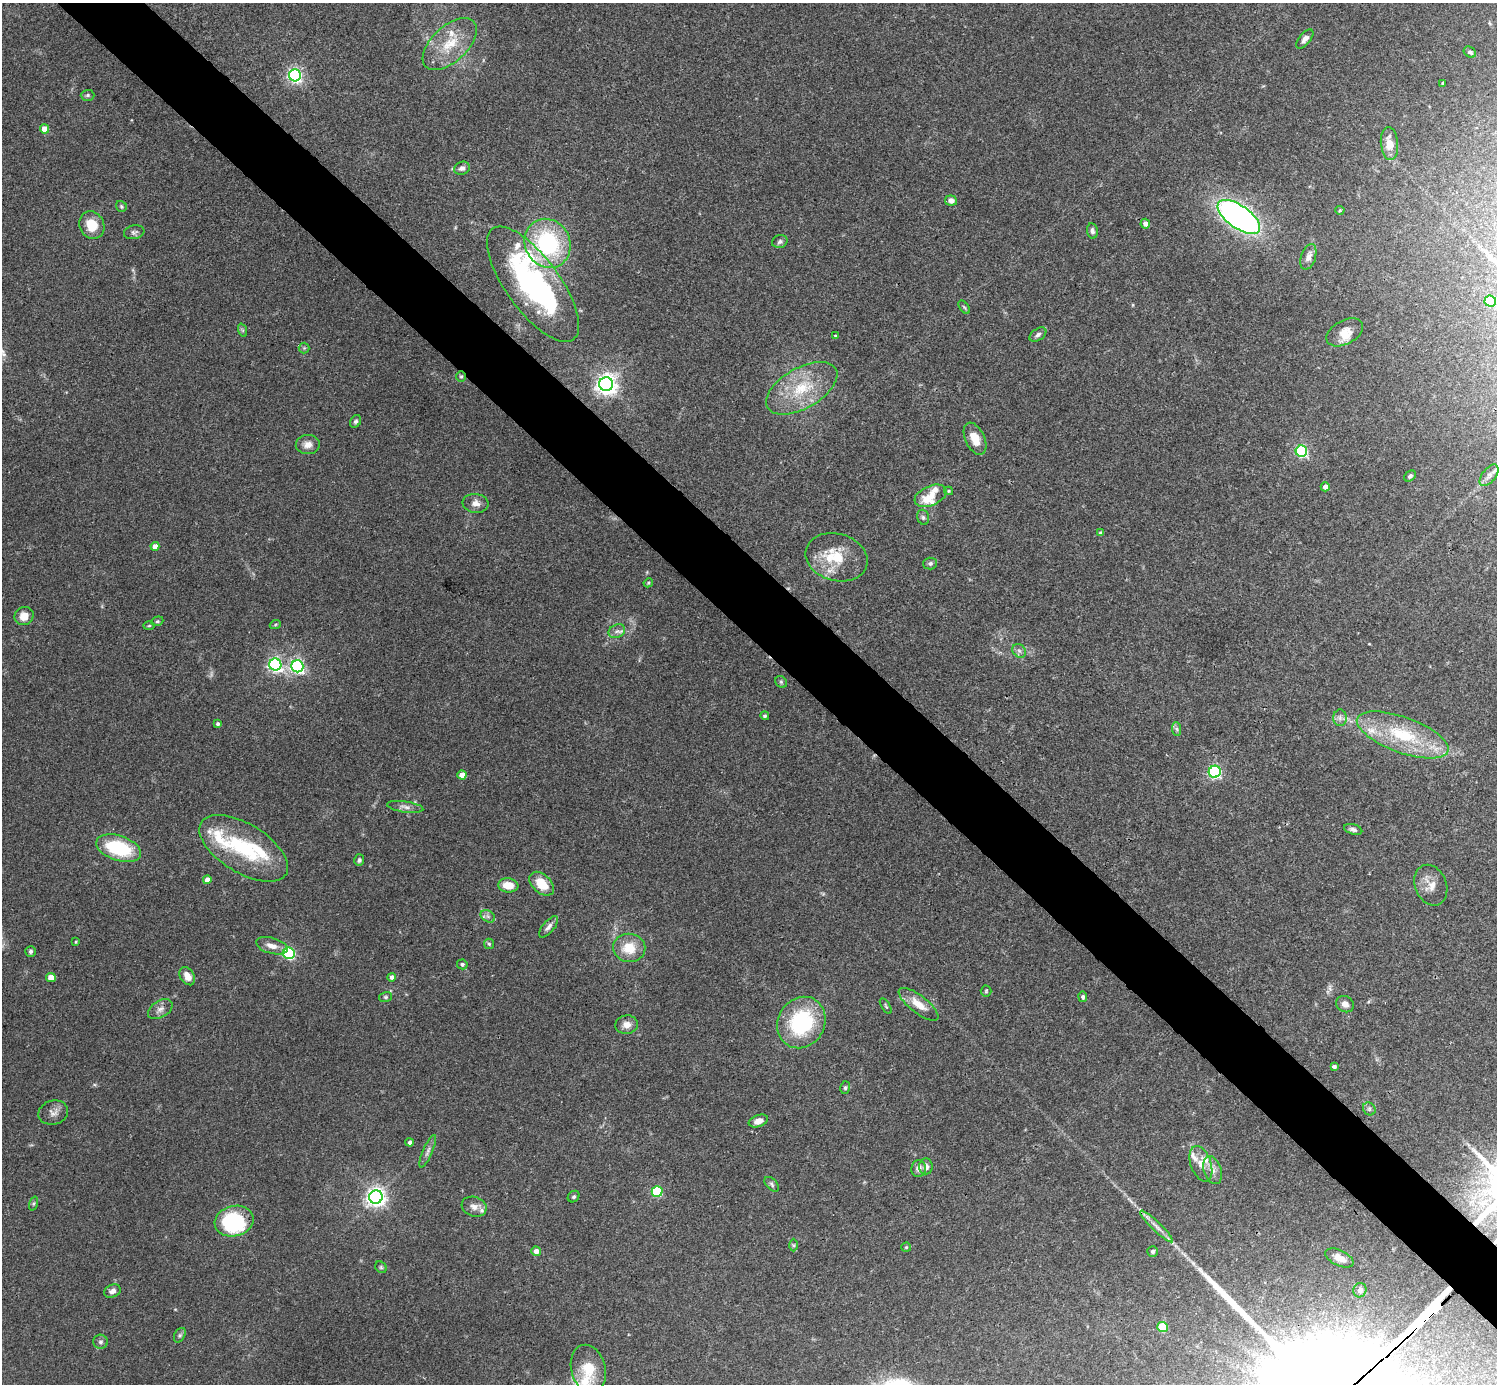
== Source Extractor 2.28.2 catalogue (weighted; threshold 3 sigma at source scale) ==
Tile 6 of 4 x 4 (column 2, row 2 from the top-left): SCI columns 1498-2992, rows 2923-4304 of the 5987 x 5987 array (HDU 1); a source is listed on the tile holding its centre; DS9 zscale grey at full resolution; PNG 1499 x 1386 px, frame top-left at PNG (2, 3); each listed source drawn as its Kron ellipse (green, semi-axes under 4 px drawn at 4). Shown black and unused: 5% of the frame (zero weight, under 3 of 4 exposures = <1% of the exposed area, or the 3 px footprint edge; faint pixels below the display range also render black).
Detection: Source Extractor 2.28.2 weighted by HDU 2 'WHT'; one run over the whole footprint, this tile lists its part. Background 0.0754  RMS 0.0055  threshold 0.0246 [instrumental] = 3 sigma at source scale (4.5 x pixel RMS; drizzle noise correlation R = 1.50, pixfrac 1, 0.05/0.05 arcsec/px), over >= 5 px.
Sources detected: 142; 2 inside a brighter object's white glare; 1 long thin detection or spike segment (spike, bleed or trail) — neither listed nor drawn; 15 inside a brighter listed object's ellipse — not listed separately; the other 124 listed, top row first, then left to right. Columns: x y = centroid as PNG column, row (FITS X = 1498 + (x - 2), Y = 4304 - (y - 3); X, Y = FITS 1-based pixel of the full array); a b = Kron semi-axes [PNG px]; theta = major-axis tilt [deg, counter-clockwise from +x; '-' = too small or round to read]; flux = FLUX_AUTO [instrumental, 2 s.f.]
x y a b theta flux
1305 39 11 5 51 2.2
450 44 33 18 43 19
1470 52 6 5 - 1.5
295 75 6 6 - 130
1443 83 3 3 - 0.63
88 95 7 5 1 1.1
45 129 4 4 - 7.9
1389 143 16 8 -84 7.4
462 168 8 6 21 2.2
951 201 6 5 - 2.8
121 206 6 5 - 0.91
1340 210 4 4 - 0.63
1239 217 25 11 -35 220
1145 224 5 4 - 2.9
92 225 14 12 -63 10
1092 231 8 5 -82 1.6
134 232 10 7 11 1.7
780 242 8 6 19 1.5
548 243 25 22 -62 59
1308 257 13 7 72 3.1
533 284 68 27 -54 110
1490 301 6 5 - 14
964 307 7 4 -54 0.75
242 330 7 4 -71 0.83
1345 332 20 12 28 6.4
1038 335 9 5 35 1.6
835 336 4 3 - 0.52
304 348 5 5 - 0.89
461 377 5 5 - 0.84
606 384 7 7 - 370
802 388 39 20 30 26
356 421 6 5 - 1.2
975 439 17 9 -65 8.2
308 445 12 9 5 4
1301 451 6 5 - 73
1489 475 13 6 52 2.5
1410 476 6 4 44 1.1
1325 487 4 4 - 2.7
949 491 4 4 - 0.57
930 496 17 10 23 5.6
476 503 13 9 -7 3.4
923 517 8 5 -74 1.3
1101 533 4 4 - 1.6
155 546 4 4 - 4.3
837 557 32 23 -16 21
930 563 7 6 - 1.4
648 583 5 3 - 0.58
24 616 10 9 - 6
157 621 6 4 20 0.85
275 625 6 3 20 0.63
149 626 5 3 - 0.62
617 631 8 6 27 2.1
1019 651 7 6 - 1.7
275 665 6 6 - 140
297 666 6 6 - 130
781 682 6 5 - 0.95
765 716 4 4 - 0.9
1340 718 8 6 90 2
218 724 4 4 - 1
1177 729 7 4 -88 1.1
1403 735 48 18 -20 37
1215 772 6 6 - 96
462 775 4 4 - 6.5
405 807 18 5 -8 2.8
1353 829 9 5 -15 1.5
119 848 23 12 -18 36
244 848 50 24 -31 45
359 860 6 5 - 1.2
207 880 4 4 - 5.2
542 884 14 9 -42 12
508 885 10 7 -7 8.2
1431 885 21 15 -68 7
488 916 8 5 -31 1.8
548 927 13 5 50 2.3
76 942 3 3 - 0.6
489 944 5 5 - 0.88
272 946 16 8 -15 4.4
629 948 16 14 -8 12
31 951 5 5 - 1.1
289 953 6 5 - 79
462 964 5 5 - 1.2
187 976 10 7 -59 4.6
51 977 5 4 - 5.3
391 977 4 4 - 1.7
986 991 5 5 - 0.73
385 997 6 5 - 0.87
1083 997 5 4 - 1.2
918 1004 24 9 -38 8.2
1345 1004 9 7 -31 2.9
886 1006 9 3 -57 0.77
160 1009 13 8 31 3.1
801 1023 27 23 58 47
627 1025 11 9 9 4.1
1334 1067 4 4 - 1.4
845 1088 6 5 - 0.98
1369 1109 7 6 - 1.2
53 1112 15 12 15 3.7
758 1121 10 5 21 3.7
409 1142 4 4 - 1.4
428 1151 17 5 66 2.4
1201 1164 18 10 -70 6
926 1166 8 6 85 2.5
919 1169 8 7 - 2.8
1212 1170 14 8 -72 4.2
772 1184 9 5 -47 1.2
657 1191 5 5 - 51
376 1197 7 6 - 310
574 1197 6 5 - 1
33 1204 7 3 71 0.77
474 1207 13 9 -19 3.6
234 1221 20 15 15 47
1156 1226 22 4 -44 3.9
794 1245 6 4 -89 0.73
906 1247 5 4 - 0.67
536 1251 5 4 - 3.8
1153 1251 5 5 - 1.1
1339 1258 15 7 -26 5.6
381 1267 6 5 - 0.94
1360 1290 7 6 - 2.4
112 1291 8 6 27 2.6
1163 1327 5 5 - 25
180 1335 8 5 60 1.1
100 1342 7 7 - 1.5
588 1369 24 17 -75 15
Overlapping masked pixels (flux is a lower limit): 2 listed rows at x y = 461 377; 1156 1226
Isophote crosses this tile's border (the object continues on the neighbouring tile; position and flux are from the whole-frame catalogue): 1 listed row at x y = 1489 475